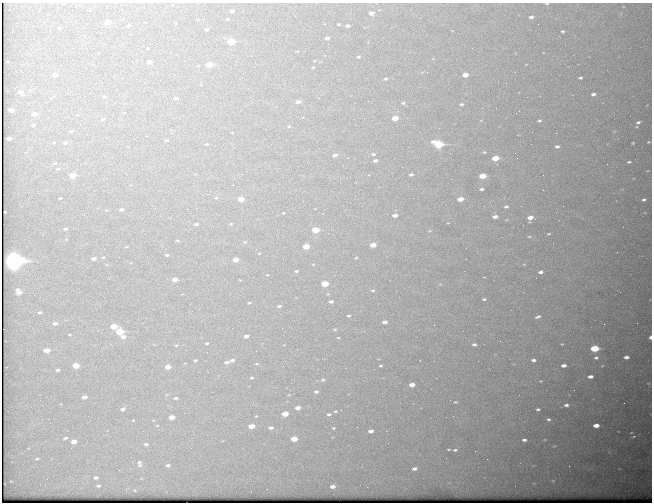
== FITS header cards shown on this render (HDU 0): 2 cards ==
NAXIS1  =                  650 / Width of table row in bytes
NAXIS2  =                  500 / Number of rows in table

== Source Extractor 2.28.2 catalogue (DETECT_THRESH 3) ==
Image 650 x 500 px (HDU 0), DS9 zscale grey, 1 PNG px = 1 image px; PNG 654 x 504 px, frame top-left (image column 1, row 500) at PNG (2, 3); no overlay
Background 620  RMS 3.2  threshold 9.62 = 3 sigma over >= 5 px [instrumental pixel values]
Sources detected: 209; all 209 listed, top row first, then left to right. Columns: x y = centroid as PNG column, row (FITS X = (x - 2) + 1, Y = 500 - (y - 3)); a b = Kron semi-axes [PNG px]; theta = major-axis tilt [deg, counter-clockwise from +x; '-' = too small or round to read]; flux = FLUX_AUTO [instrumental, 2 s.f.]
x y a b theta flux
547 3 5 3 - 270
232 11 5 4 - 600
371 13 5 4 - 1500
531 17 5 4 - 600
227 19 4 3 - 220
108 22 5 4 - 2000
338 24 3 2 - 200
128 25 4 3 - 500
348 26 4 3 - 610
59 28 4 3 - 290
206 29 4 4 - 420
562 31 4 3 - 360
327 38 4 3 - 670
231 41 5 4 - 7500
200 44 2 2 - 94
19 45 2 2 - 100
430 45 3 2 - 300
358 57 5 3 - 320
149 62 4 3 - 1500
209 65 5 4 - 4200
313 67 4 3 - 170
266 74 3 2 - 250
55 75 5 4 - 1300
465 75 5 3 - 2200
580 78 4 3 - 350
385 79 5 4 - 300
20 92 5 4 - 830
67 93 2 2 - 130
593 94 4 4 - 700
104 97 5 4 - 320
176 98 4 3 - 580
298 102 5 4 - 890
403 103 5 4 - 350
461 104 4 4 - 370
323 106 2 2 - 200
11 110 5 3 - 1200
23 111 2 2 - 120
34 113 5 4 - 1300
395 118 5 4 - 4000
103 119 4 3 - 360
481 120 5 3 - 160
539 121 4 3 - 300
638 122 5 3 - 440
33 125 4 3 - 390
289 126 5 3 - 220
439 128 2 2 - 96
71 131 5 3 - 270
232 132 4 2 - 130
9 138 4 3 - 1000
106 138 2 2 - 110
166 140 5 4 - 290
54 142 4 3 - 160
648 142 2 2 - 160
65 143 5 4 - 410
633 143 3 3 - 190
206 144 5 4 - 240
438 144 6 4 -11 18000
557 146 4 3 - 630
142 148 2 2 - 910
10 152 2 2 - 88
484 152 6 5 - 320
373 154 4 3 - 280
335 155 6 4 10 930
368 156 2 2 - 110
495 158 5 4 - 5100
375 160 4 3 - 680
629 162 4 3 - 310
55 163 5 4 - 280
607 164 2 2 - 350
149 167 2 2 - 130
345 168 2 2 - 98
58 169 5 3 - 260
72 175 5 4 - 4400
411 175 4 3 - 450
483 176 5 4 - 6300
482 189 4 3 - 470
246 195 3 3 - 210
60 198 3 2 - 270
216 198 5 5 - 340
241 199 5 4 - 3600
460 199 5 3 - 2700
644 200 4 3 - 450
506 207 5 4 - 420
121 209 5 4 - 610
5 212 2 2 - 170
283 213 4 3 - 190
218 215 3 2 - 180
395 215 4 3 - 1300
495 217 4 3 - 1100
530 218 7 5 -3 2200
196 224 5 3 - 470
231 224 5 4 - 310
623 227 2 2 - 370
65 229 5 4 - 520
315 230 5 4 - 7700
548 234 5 3 - 250
529 236 6 3 8 250
177 241 6 3 -8 250
245 242 5 4 - 310
373 245 5 4 - 2500
306 246 5 4 - 3900
126 247 5 3 - 200
167 255 4 4 - 320
103 257 5 4 - 300
356 258 4 4 - 200
94 259 5 4 - 960
13 260 8 7 - 88000
235 260 5 4 - 2300
296 271 5 4 - 350
540 272 5 4 - 650
267 275 3 2 - 130
175 279 5 4 - 1700
240 280 3 2 - 140
325 284 5 4 - 5900
440 284 5 5 - 280
373 290 6 5 - 370
19 292 5 4 - 2200
484 299 5 4 - 350
331 301 5 4 - 640
249 303 3 2 - 220
279 306 4 3 - 470
40 312 3 3 - 370
165 313 2 2 - 110
348 316 4 2 - 290
538 317 8 4 22 550
385 322 4 4 - 1200
55 323 6 4 8 740
604 324 2 2 - 460
114 326 5 4 - 5300
334 329 5 3 - 230
119 331 5 4 - 8600
69 335 5 3 - 210
246 336 4 3 - 810
123 337 6 4 -1 980
650 337 3 2 - 890
338 338 3 2 - 170
500 341 2 2 - 90
207 343 3 2 - 220
474 344 4 3 - 530
562 344 4 4 - 240
176 345 5 4 - 210
595 348 5 4 - 11000
47 350 5 4 - 2500
331 354 2 2 - 330
626 357 4 3 - 910
596 358 6 5 - 540
195 360 3 2 - 270
232 360 4 3 - 520
533 360 4 3 - 630
478 361 2 2 - 320
227 362 5 3 - 600
256 364 5 2 - 190
141 365 2 2 - 140
564 365 5 3 - 950
76 366 5 4 - 3800
381 366 3 3 - 260
602 366 4 2 - 150
168 367 5 4 - 1900
58 370 5 4 - 490
208 372 2 2 - 130
590 376 5 3 - 1000
252 378 3 3 - 220
323 380 5 4 - 300
541 381 4 3 - 140
291 383 3 2 - 160
412 385 5 4 - 1700
316 392 5 4 - 470
289 395 5 3 - 190
84 397 5 4 - 970
176 398 5 3 - 450
455 402 5 4 - 260
566 405 4 3 - 560
297 408 5 4 - 1500
123 409 6 5 - 730
538 409 4 2 - 330
335 411 5 3 - 220
184 413 3 2 - 160
285 414 5 4 - 3800
329 414 4 4 - 370
453 416 2 2 - 120
172 417 5 4 - 2200
42 419 3 3 - 280
133 419 3 3 - 380
548 419 3 3 - 310
153 420 5 3 - 190
157 425 5 3 - 200
596 425 5 4 - 1800
251 426 5 4 - 2900
271 428 6 4 1 700
333 428 4 4 - 220
371 431 4 3 - 950
386 431 2 2 - 560
634 436 3 2 - 140
65 438 7 4 11 420
294 439 5 4 - 3400
524 440 4 3 - 560
74 441 5 4 - 1800
146 444 6 5 - 530
448 449 4 3 - 240
455 450 6 4 1 430
475 451 2 2 - 450
37 459 4 3 - 220
139 463 9 6 -83 730
168 465 6 4 2 610
414 469 6 4 14 680
96 478 5 4 - 570
553 481 5 3 - 190
98 486 5 4 - 360
333 486 5 3 - 1000
At the frame edge (FLAGS 8, measured only in part): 2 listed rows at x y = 547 3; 650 337